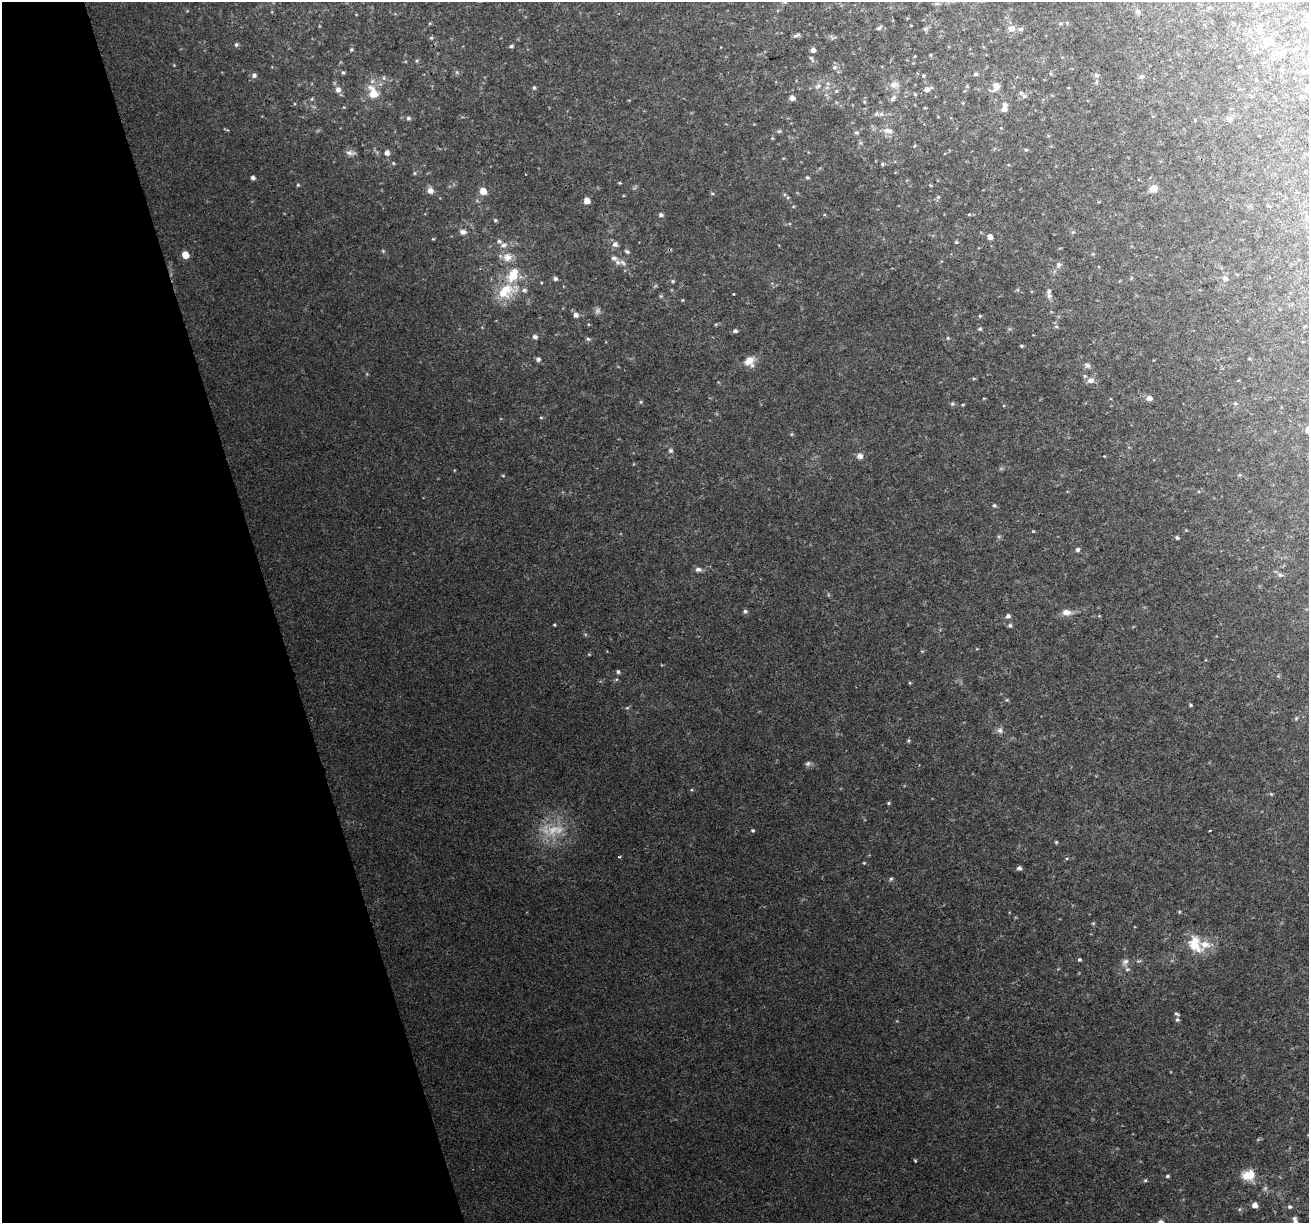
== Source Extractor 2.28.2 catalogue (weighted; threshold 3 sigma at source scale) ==
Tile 5 of 4 x 4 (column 1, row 2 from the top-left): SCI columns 1-1307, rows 2544-3764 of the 5228 x 5035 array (HDU 1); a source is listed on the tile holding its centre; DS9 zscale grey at full resolution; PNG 1311 x 1225 px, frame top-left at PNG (2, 2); no overlay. Shown black and unused: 21% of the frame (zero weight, under 2 of 3 exposures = <1% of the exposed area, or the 3 px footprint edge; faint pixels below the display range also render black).
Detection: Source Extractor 2.28.2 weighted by HDU 2 'WHT'; one run over the whole footprint, this tile lists its part. Background 0.0265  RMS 0.0063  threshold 0.0283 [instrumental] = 3 sigma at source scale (4.5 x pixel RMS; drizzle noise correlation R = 1.50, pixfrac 1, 0.0396/0.0396 arcsec/px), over >= 5 px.
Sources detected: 176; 1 too faint to see at this stretch — not listed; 11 inside a brighter listed object's ellipse — not listed separately; the other 164 listed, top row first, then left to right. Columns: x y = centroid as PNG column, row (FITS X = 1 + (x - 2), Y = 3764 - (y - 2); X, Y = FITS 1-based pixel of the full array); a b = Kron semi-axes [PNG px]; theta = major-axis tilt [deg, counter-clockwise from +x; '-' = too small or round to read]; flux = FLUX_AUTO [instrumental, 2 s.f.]
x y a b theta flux
785 2 6 4 -42 0.79
936 4 6 4 0 1
1138 12 6 5 - 1.3
1306 20 10 7 -50 3
879 28 7 4 35 1.1
1011 28 7 6 - 4.7
925 29 6 6 - 1.2
1020 29 7 5 17 1.5
1250 31 6 4 73 0.98
1260 32 6 4 44 1.1
797 35 11 4 20 1.5
431 38 5 5 - 0.84
1269 41 12 7 29 4.7
236 45 5 5 - 1.3
511 46 5 4 - 1.1
351 49 5 5 - 0.89
1296 49 7 5 28 1.4
813 50 5 4 - 2.9
1282 53 8 8 - 3.5
417 60 5 4 - 0.82
174 65 4 4 - 0.46
834 67 7 5 3 1.6
343 72 5 4 - 0.91
975 74 6 4 1 1.2
254 75 7 7 - 1.7
923 75 4 4 - 0.78
1096 75 7 6 - 1.8
1141 77 7 6 - 1.6
384 78 6 5 - 1.3
1097 82 6 4 89 0.93
894 85 12 8 6 4.1
818 86 9 6 12 2.2
967 86 4 4 - 0.68
996 86 9 7 71 6.1
534 88 5 4 - 0.99
927 89 8 6 23 2.6
338 90 8 7 - 2.9
836 91 5 4 - 0.82
373 93 16 11 -66 11
1024 96 6 5 - 1.5
1301 97 8 4 16 1.2
792 98 5 5 - 3.4
893 98 10 5 53 2.1
312 99 6 3 71 0.73
963 103 5 3 - 0.56
925 108 4 3 - 0.53
1004 109 6 6 - 3.4
881 114 7 5 45 1.7
408 118 6 5 - 1.4
1230 118 8 6 89 1.6
779 131 6 5 - 0.88
888 131 13 7 -12 4.3
856 133 6 5 - 1.2
772 138 5 3 - 0.58
914 146 5 3 - 0.5
1026 150 5 4 - 0.79
350 153 13 6 -7 2.4
387 153 5 5 - 2.8
882 164 5 5 - 0.79
414 173 5 4 - 0.71
807 177 5 4 - 0.88
253 178 5 4 - 1.7
619 183 4 3 - 0.65
298 185 4 4 - 0.77
1153 189 9 8 - 5
430 191 6 6 - 3.7
483 191 5 5 - 8.4
712 193 5 3 - 0.66
938 197 5 5 - 0.84
587 201 5 5 - 5.9
1268 206 4 3 - 0.57
969 214 5 3 - 0.69
661 215 5 5 - 1.5
495 220 4 4 - 0.95
463 232 8 6 8 2.5
1073 232 5 4 - 0.76
990 237 4 4 - 4
433 239 4 4 - 0.55
956 242 4 4 - 0.77
615 244 7 7 - 2.6
503 245 8 6 19 2.4
383 251 5 4 - 0.74
627 252 6 4 -37 1.2
185 255 5 5 - 11
507 257 12 12 - 6.1
618 262 8 7 - 2.3
1058 264 7 6 - 1.7
1225 278 8 6 -42 1.9
555 279 5 5 - 1.6
673 281 5 4 - 0.81
506 291 31 17 26 21
734 294 3 3 - 1.2
1049 296 8 7 - 2.2
682 300 4 4 - 0.57
597 311 8 8 - 1.8
575 315 6 6 - 2.5
980 316 5 4 - 0.69
588 324 4 3 - 0.46
1056 326 5 3 - 0.74
980 329 5 5 - 0.99
735 331 5 4 - 1.6
535 337 6 5 - 1.9
948 338 5 4 - 0.82
588 339 6 5 - 1
1021 346 5 4 - 0.84
538 359 6 5 - 1.7
1249 359 4 3 - 0.6
749 361 13 10 38 7
1087 365 8 6 -28 1.8
1091 380 9 8 - 3.4
1149 398 6 5 - 3.2
641 402 6 4 90 0.76
1235 403 6 3 -18 0.76
952 404 7 5 -20 1.1
541 418 5 3 - 0.62
792 434 5 3 - 0.61
671 451 6 6 - 1.4
860 456 7 7 - 3
1104 456 3 2 - 0.37
503 476 5 3 - 0.6
994 505 5 5 - 1
1033 531 3 3 - 0.53
1177 538 4 4 - 1.1
1077 549 5 5 - 1.7
698 569 9 6 11 2.3
1280 575 7 6 - 1.3
745 611 6 5 - 1.4
1066 612 12 7 -3 4
1008 616 6 5 - 1.8
554 625 3 2 - 0.58
1010 625 5 5 - 1.2
618 672 5 4 - 1.3
910 683 5 3 - 0.58
1007 700 5 3 - 0.67
1191 705 4 4 - 0.77
627 708 6 4 1 0.84
1296 718 5 4 - 0.81
1000 730 8 7 - 2.1
908 741 5 4 - 0.74
808 763 8 6 42 1.6
1271 794 5 4 - 0.66
888 803 4 4 - 0.76
753 830 5 4 - 0.85
1210 830 3 2 - 0.59
1056 842 4 3 - 0.72
620 856 4 3 - 0.82
864 863 5 3 - 0.55
1019 868 5 4 - 2
891 879 6 4 44 0.94
1179 912 4 4 - 0.73
1093 923 5 5 - 0.73
1194 946 22 13 -31 12
1079 960 5 4 - 0.87
1125 962 11 7 39 2.7
1127 969 6 5 - 1.3
1177 1020 6 5 - 1.3
915 1160 5 3 - 0.61
1249 1175 13 10 10 12
1167 1176 5 4 - 0.95
1145 1180 5 4 - 0.79
1254 1205 4 4 - 4.5
1290 1207 5 5 - 1.2
1295 1220 12 7 -78 3.4
1160 1222 7 6 - 2.6
Isophote crosses this tile's border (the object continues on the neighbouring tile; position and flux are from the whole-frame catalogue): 3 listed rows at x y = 785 2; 1295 1220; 1160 1222